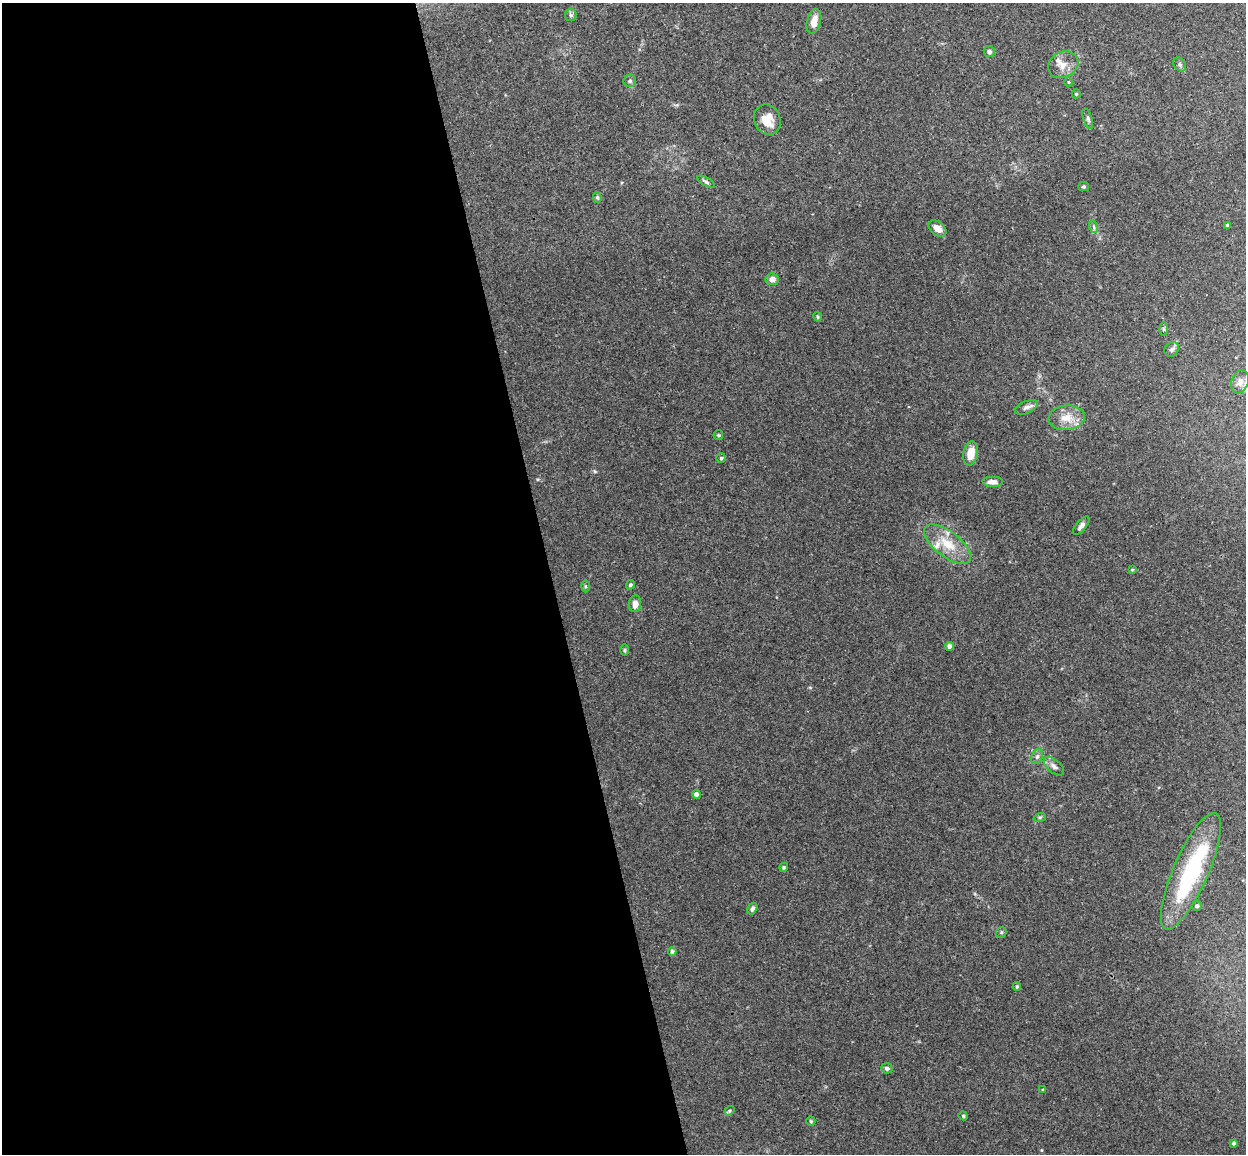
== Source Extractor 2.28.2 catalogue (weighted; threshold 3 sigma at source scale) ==
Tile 9 of 4 x 4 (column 1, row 3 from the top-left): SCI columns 57-1300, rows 1305-2456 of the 5086 x 5029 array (HDU 1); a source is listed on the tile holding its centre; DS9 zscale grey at full resolution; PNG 1248 x 1156 px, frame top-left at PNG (2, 3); each listed source drawn as its Kron ellipse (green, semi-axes under 4 px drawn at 4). Shown black and unused: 44% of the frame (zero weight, under 3 of 4 exposures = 5% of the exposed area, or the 3 px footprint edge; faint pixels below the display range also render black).
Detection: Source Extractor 2.28.2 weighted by HDU 2 'WHT'; one run over the whole footprint, this tile lists its part. Background 0.0387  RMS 0.0042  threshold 0.0191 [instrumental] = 3 sigma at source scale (4.5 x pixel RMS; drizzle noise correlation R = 1.50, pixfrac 1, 0.05/0.05 arcsec/px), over >= 5 px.
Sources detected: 56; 4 inside a brighter listed object's ellipse — not listed separately; the other 52 listed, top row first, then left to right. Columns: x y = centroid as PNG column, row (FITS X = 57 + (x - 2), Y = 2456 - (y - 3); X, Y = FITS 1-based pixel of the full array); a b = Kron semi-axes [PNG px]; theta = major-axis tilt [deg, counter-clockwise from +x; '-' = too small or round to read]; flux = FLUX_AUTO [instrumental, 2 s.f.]
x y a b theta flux
571 15 6 5 - 0.85
814 21 12 7 76 4.6
989 51 6 5 - 1.1
1180 64 8 5 -55 0.91
1063 65 16 13 27 4.4
630 81 6 6 - 0.91
1068 82 5 3 - 0.42
1076 94 4 4 - 0.55
1088 119 10 4 -71 0.92
767 120 15 13 -68 6.9
706 182 10 4 -30 0.93
1084 186 5 5 - 0.63
597 197 5 4 - 0.64
1227 225 4 3 - 0.95
1094 227 6 4 -72 0.62
937 228 10 6 -39 3.6
772 279 6 6 - 3
818 317 5 4 - 0.54
1164 329 6 4 -89 0.63
1172 349 8 6 45 1.1
1240 382 12 8 68 2.3
1027 407 12 6 22 1.6
1066 418 18 12 5 6
718 435 5 5 - 0.5
970 453 12 7 79 5.5
721 458 5 5 - 0.58
992 482 10 5 0 2.3
1081 526 11 5 50 1.5
948 544 28 12 -38 9.8
1132 570 4 3 - 0.46
630 585 5 4 - 0.84
586 586 6 4 -90 0.56
635 604 8 6 84 2.9
950 646 4 4 - 2.6
624 650 6 4 90 0.47
1037 757 8 5 63 1
1054 766 12 6 -39 1.9
696 794 4 4 - 3
1040 817 6 4 18 0.63
784 867 4 4 - 0.7
1191 871 63 17 66 39
1197 906 5 5 - 0.71
752 909 6 4 60 1.1
1001 932 6 5 - 0.65
672 952 4 4 - 1.5
1017 987 4 3 - 0.53
887 1068 5 5 - 1.2
1043 1090 4 4 - 0.5
729 1111 5 4 - 0.53
963 1116 4 4 - 0.54
811 1121 5 4 - 0.46
1234 1143 4 3 - 0.83